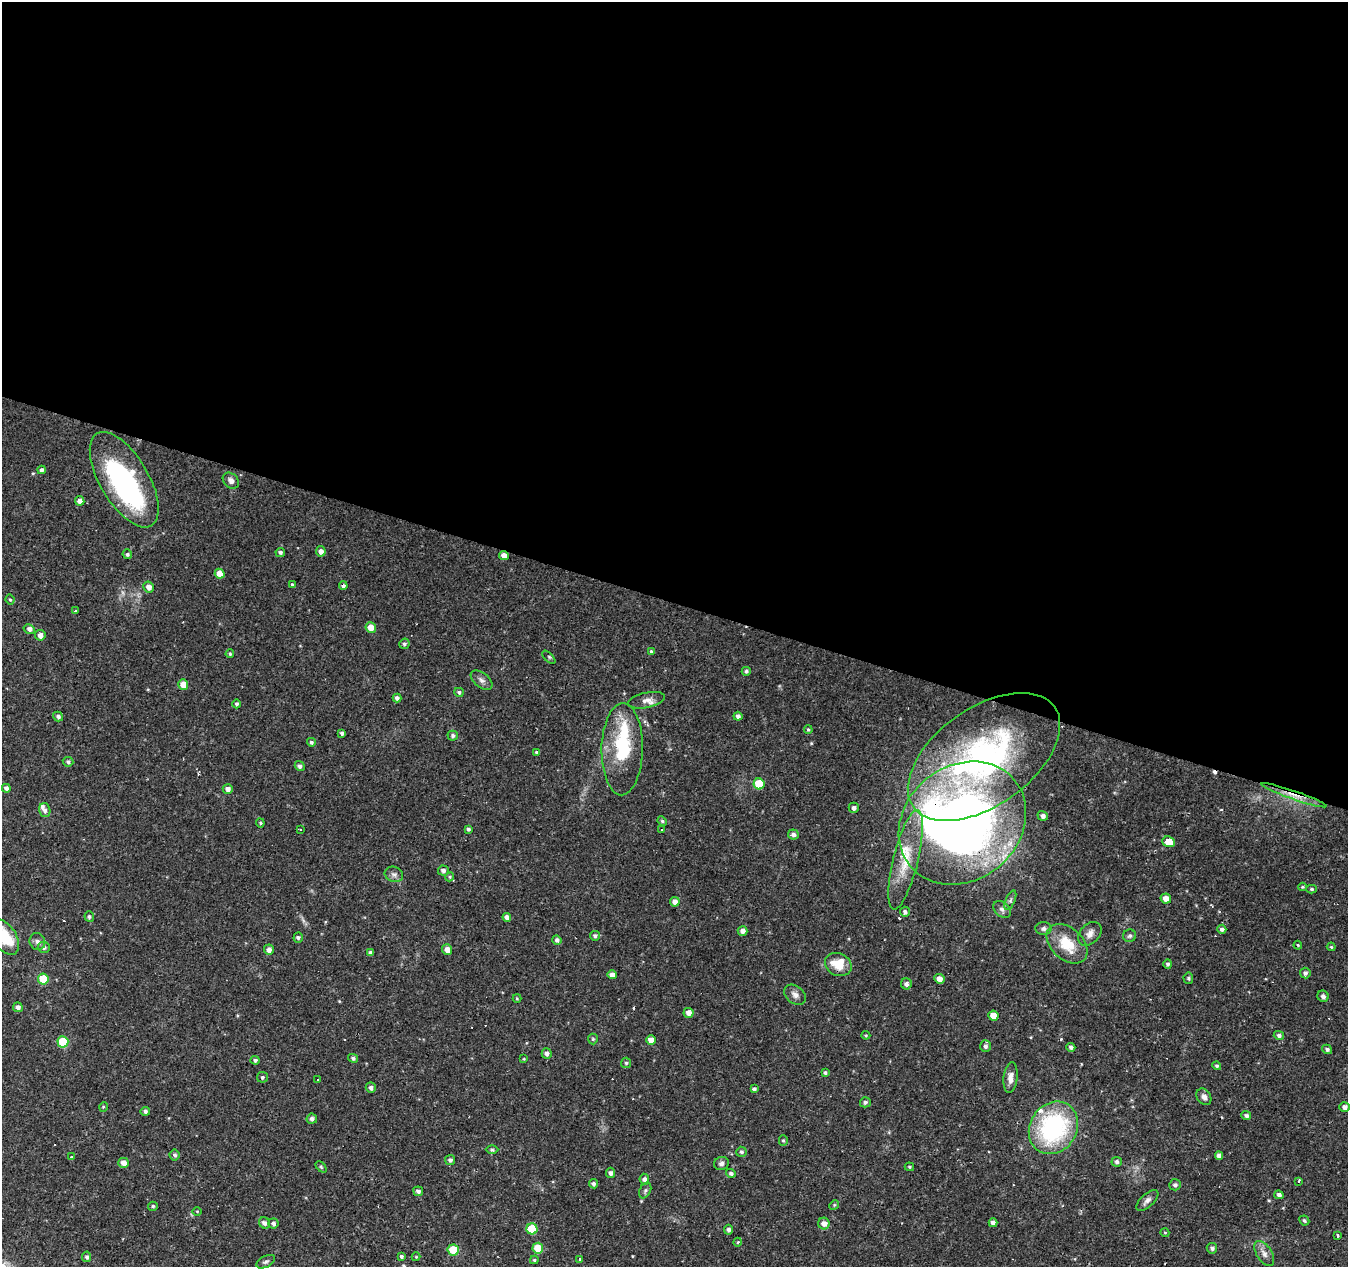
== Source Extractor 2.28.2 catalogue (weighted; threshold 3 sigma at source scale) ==
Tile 3 of 4 x 4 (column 3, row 1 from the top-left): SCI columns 2698-4043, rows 4070-5334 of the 5390 x 5544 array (HDU 1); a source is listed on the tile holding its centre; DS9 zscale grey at full resolution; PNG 1350 x 1269 px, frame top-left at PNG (2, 2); each listed source drawn as its Kron ellipse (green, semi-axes under 4 px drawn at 4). Shown black and unused: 48% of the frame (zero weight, under 2 of 3 exposures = <1% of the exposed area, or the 3 px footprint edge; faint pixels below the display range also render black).
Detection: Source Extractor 2.28.2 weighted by HDU 2 'WHT'; one run over the whole footprint, this tile lists its part. Background 0.0474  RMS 0.0037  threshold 0.0168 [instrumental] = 3 sigma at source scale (4.5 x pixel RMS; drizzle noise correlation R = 1.50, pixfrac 1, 0.0396/0.0396 arcsec/px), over >= 5 px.
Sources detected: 192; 1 too faint to see at this stretch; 3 inside a brighter object's white glare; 13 cosmic-ray / hot-pixel residue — neither listed nor drawn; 4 inside a brighter listed object's ellipse — not listed separately; the other 171 listed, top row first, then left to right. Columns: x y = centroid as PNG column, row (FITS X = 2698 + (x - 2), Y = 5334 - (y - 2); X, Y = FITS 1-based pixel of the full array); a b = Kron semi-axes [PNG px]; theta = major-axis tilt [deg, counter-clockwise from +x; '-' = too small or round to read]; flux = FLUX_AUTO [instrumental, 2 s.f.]
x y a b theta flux
41 470 4 4 - 0.92
124 480 53 24 -59 63
231 481 9 6 -43 1.6
80 501 5 4 - 2.3
321 551 5 5 - 1.9
280 552 5 4 - 0.88
127 554 5 4 - 0.76
504 555 5 4 - 2.7
220 574 5 4 - 3.8
292 584 4 3 - 0.45
343 586 4 4 - 1.1
149 587 5 5 - 2.4
10 600 5 3 - 0.53
75 611 3 3 - 0.43
371 627 5 5 - 4.8
29 629 6 4 -30 1.1
40 635 5 5 - 1.9
404 644 5 5 - 0.77
651 651 4 3 - 0.52
230 654 4 3 - 0.61
549 657 8 3 -45 0.5
746 671 4 4 - 0.63
481 680 12 7 -38 1.7
183 684 5 5 - 4.2
459 692 5 4 - 0.86
397 698 4 4 - 1.4
646 700 19 7 12 2.3
236 704 4 4 - 0.8
58 716 5 4 - 1.1
738 716 4 4 - 1.3
808 730 4 3 - 0.48
342 733 4 3 - 0.83
453 736 5 5 - 0.93
311 742 4 4 - 0.79
622 749 46 20 89 24
537 752 4 3 - 0.82
984 757 87 49 35 100
68 762 5 4 - 0.83
300 766 5 4 - 1.1
759 784 5 5 - 11
6 788 4 4 - 1.2
228 789 5 5 - 1.7
1294 795 34 3 -19 3.5
854 808 5 5 - 1.3
45 810 7 5 -75 1.3
1043 816 5 5 - 1.3
662 821 5 4 - 0.59
260 823 4 3 - 0.42
962 823 68 57 39 260
300 829 3 3 - 0.58
468 829 4 4 - 0.86
661 829 3 3 - 0.59
793 834 5 5 - 1.2
1169 842 6 5 - 6.6
906 860 51 12 76 14
443 870 5 5 - 1.3
394 874 9 7 -18 1.4
450 877 5 4 - 0.5
1302 887 4 4 - 0.38
1312 889 5 4 - 0.53
1166 898 5 5 - 2.9
1010 900 10 4 67 0.96
675 902 5 5 - 2
1002 909 10 7 -41 1.4
905 912 5 5 - 0.96
89 916 5 4 - 0.66
507 917 4 4 - 1.8
1043 929 8 6 -4 1.1
1222 929 4 4 - 1
743 931 5 4 - 1.5
1090 934 14 9 46 2.3
595 936 5 5 - 0.85
1130 936 6 6 - 0.79
5 937 20 11 -57 12
298 937 5 4 - 0.76
557 940 5 4 - 1
37 942 8 8 - 1.4
1067 944 23 16 -42 11
1298 945 4 3 - 0.37
44 947 6 5 - 1
1331 947 4 3 - 0.43
269 950 5 5 - 1.9
447 950 5 5 - 2.8
370 953 4 4 - 1
838 964 14 11 -25 8.2
1168 964 5 4 - 0.86
1305 973 5 5 - 0.97
612 975 4 4 - 2
1188 978 6 5 - 0.63
43 979 5 5 - 12
939 979 5 4 - 2.4
906 984 5 5 - 1.3
795 995 12 8 -38 1.9
1323 996 6 5 - 1.3
517 998 4 4 - 0.38
18 1007 5 4 - 1.4
688 1013 5 5 - 2.1
993 1016 5 5 - 4.1
866 1035 4 4 - 0.38
1279 1035 5 4 - 0.99
593 1039 5 5 - 0.51
651 1040 5 4 - 3.3
63 1042 6 5 - 15
985 1046 6 5 - 0.98
1071 1047 4 4 - 1
1327 1049 5 4 - 0.96
547 1053 5 5 - 1.2
353 1058 5 4 - 0.78
524 1059 4 3 - 0.32
255 1060 4 4 - 0.83
626 1063 5 5 - 0.6
1217 1066 4 4 - 0.64
825 1073 4 3 - 0.7
262 1077 5 5 - 0.71
1011 1078 15 7 83 2.6
317 1079 3 3 - 0.76
371 1088 5 5 - 1.3
754 1089 4 4 - 0.81
1204 1097 9 7 -58 1.6
865 1102 5 5 - 0.85
103 1107 5 3 - 0.36
1345 1107 5 4 - 1.4
145 1111 4 4 - 0.96
1246 1116 5 4 - 1
312 1119 5 5 - 1.1
1053 1128 27 23 57 50
783 1140 5 4 - 0.51
492 1150 6 4 0 0.57
741 1152 5 5 - 0.83
175 1155 5 5 - 0.91
1219 1156 4 4 - 1.7
71 1157 3 3 - 0.43
450 1160 5 5 - 0.97
1117 1162 5 5 - 0.97
124 1163 5 5 - 2.3
721 1163 7 6 - 1.2
321 1167 6 4 -46 0.51
909 1167 5 3 - 0.47
611 1173 5 4 - 1.2
731 1173 5 4 - 0.9
644 1179 5 5 - 1.3
1299 1181 3 2 - 0.93
593 1184 5 4 - 0.8
1175 1185 6 5 - 0.97
645 1190 8 5 63 0.82
418 1191 5 4 - 1.1
1279 1195 5 4 - 1.1
1147 1200 13 6 43 1.7
834 1205 5 4 - 0.42
153 1206 5 4 - 0.67
197 1211 4 3 - 0.3
1304 1220 5 4 - 0.72
264 1223 6 5 - 1.4
273 1223 5 5 - 1.1
993 1223 4 4 - 1.4
824 1224 6 5 - 2
532 1229 5 5 - 15
729 1230 5 4 - 1
1165 1233 4 3 - 0.31
1337 1235 3 3 - 0.54
738 1242 4 3 - 0.37
538 1248 5 5 - 8
1212 1248 5 5 - 1
453 1250 5 5 - 12
1264 1254 14 7 -58 2.3
401 1256 3 3 - 2.6
87 1257 5 4 - 0.9
416 1257 4 4 - 0.34
580 1259 3 3 - 0.63
534 1260 4 3 - 0.52
266 1262 10 5 27 1
Overlapping masked pixels (flux is a lower limit): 4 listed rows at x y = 504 555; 343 586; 1294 795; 962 823
Isophote crosses this tile's border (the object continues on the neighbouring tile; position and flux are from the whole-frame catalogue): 1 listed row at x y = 5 937